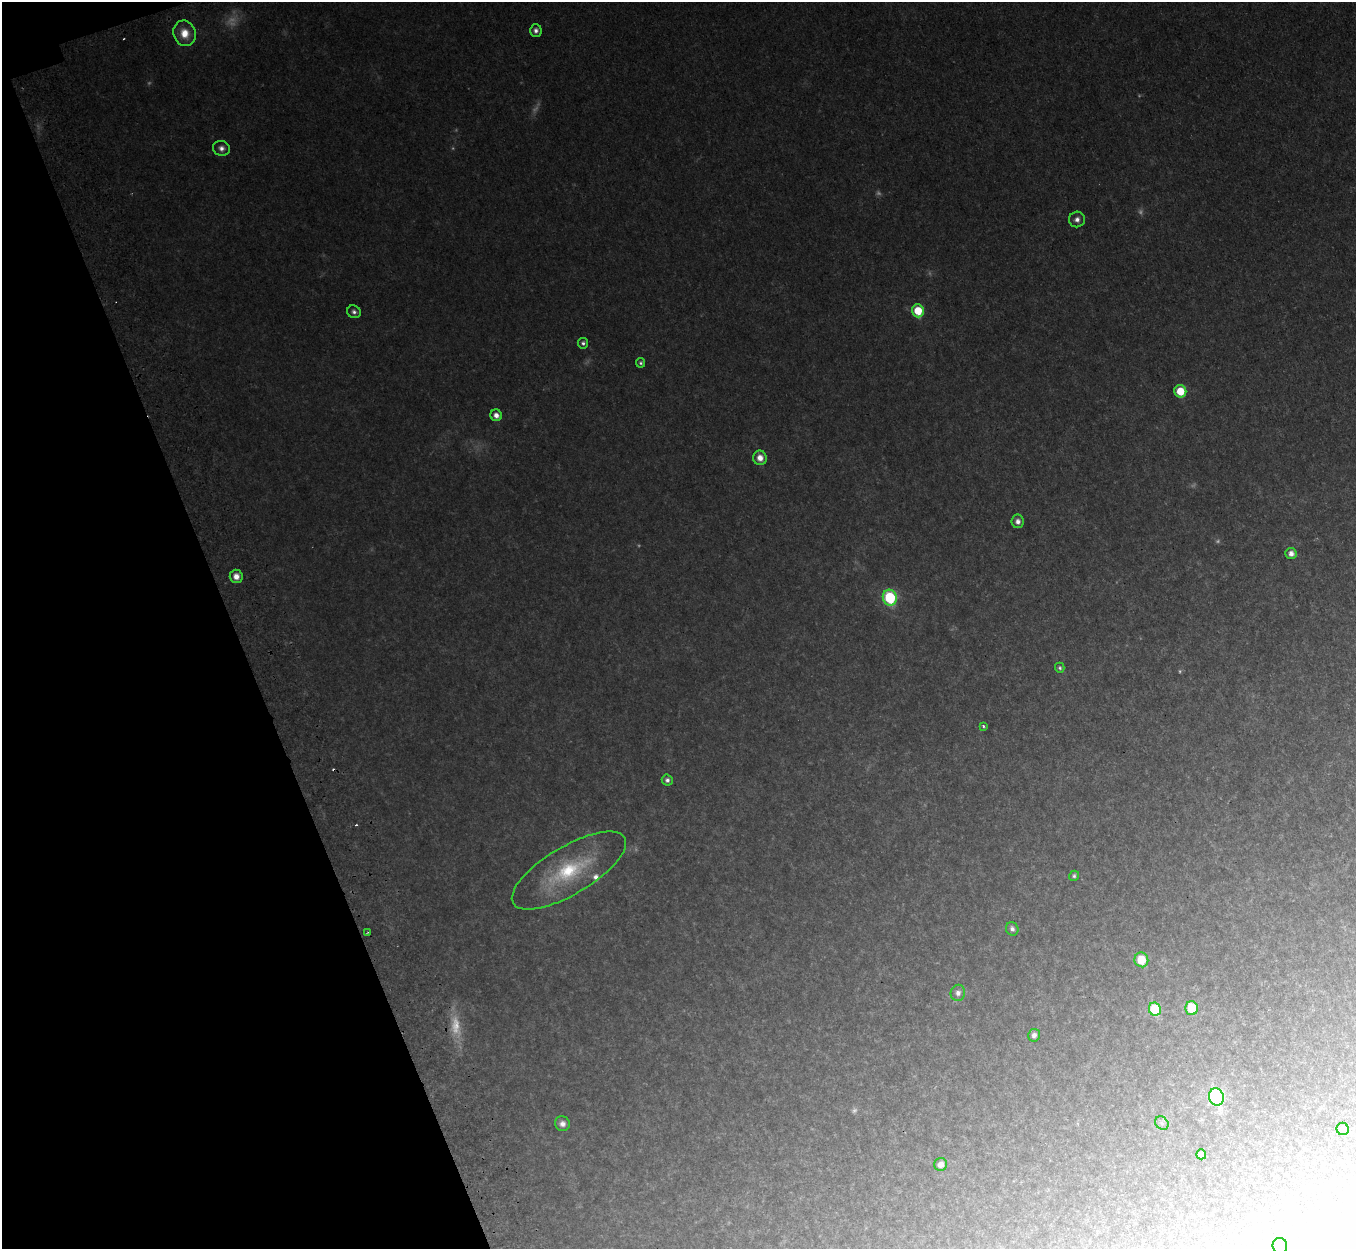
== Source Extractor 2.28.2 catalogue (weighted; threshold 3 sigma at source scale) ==
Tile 5 of 4 x 4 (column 1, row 2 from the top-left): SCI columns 66-1419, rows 2803-4049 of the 5544 x 5478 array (HDU 1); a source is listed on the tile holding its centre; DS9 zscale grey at full resolution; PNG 1358 x 1251 px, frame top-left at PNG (2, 2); each listed source drawn as its Kron ellipse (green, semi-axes under 4 px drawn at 4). Shown black and unused: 18% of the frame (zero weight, under 2 of 3 exposures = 4% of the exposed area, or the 3 px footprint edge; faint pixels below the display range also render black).
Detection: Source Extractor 2.28.2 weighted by HDU 2 'WHT'; one run over the whole footprint, this tile lists its part. Background 0.0525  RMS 0.0098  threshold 0.0443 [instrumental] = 3 sigma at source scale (4.5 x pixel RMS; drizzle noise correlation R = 1.50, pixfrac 1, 0.05/0.05 arcsec/px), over >= 5 px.
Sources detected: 50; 13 too faint to see at this stretch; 2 cosmic-ray / hot-pixel residue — neither listed nor drawn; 1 inside a brighter listed object's ellipse — not listed separately; the other 34 listed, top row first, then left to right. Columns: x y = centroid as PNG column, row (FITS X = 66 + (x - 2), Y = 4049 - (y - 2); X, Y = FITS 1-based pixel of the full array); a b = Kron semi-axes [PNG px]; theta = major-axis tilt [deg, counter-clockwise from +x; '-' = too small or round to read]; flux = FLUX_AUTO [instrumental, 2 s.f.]
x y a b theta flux
536 30 6 6 - 4.4
185 33 13 11 -72 17
221 148 8 7 - 5.7
1077 219 8 7 - 5.7
918 311 6 5 - 34
354 312 7 6 - 3.6
583 343 5 5 - 2.8
641 363 5 4 - 2
1180 391 6 6 - 26
496 415 6 5 - 6.9
760 458 7 7 - 9.6
1018 521 7 6 - 5.4
1291 553 5 5 - 7.3
236 576 7 6 - 7.9
890 598 8 7 - 87
1060 668 5 4 - 2
983 726 4 3 - 2.2
667 780 5 5 - 3.2
569 871 65 24 31 92
1074 876 5 5 - 2.1
1012 929 7 6 - 4.2
368 932 3 2 - 1.1
1141 960 7 7 - 26
958 993 8 7 - 5.5
1192 1008 7 6 - 39
1155 1009 7 6 - 60
1034 1035 6 6 - 4.9
1216 1097 9 7 -74 180
1162 1123 7 6 - 2.7
562 1124 8 7 - 5.6
1343 1129 6 6 - 6.1
1201 1154 5 5 - 6.4
941 1164 6 6 - 7.4
1280 1246 8 7 - 11
Isophote crosses this tile's border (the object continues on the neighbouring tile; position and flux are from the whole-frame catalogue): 1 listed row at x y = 1280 1246